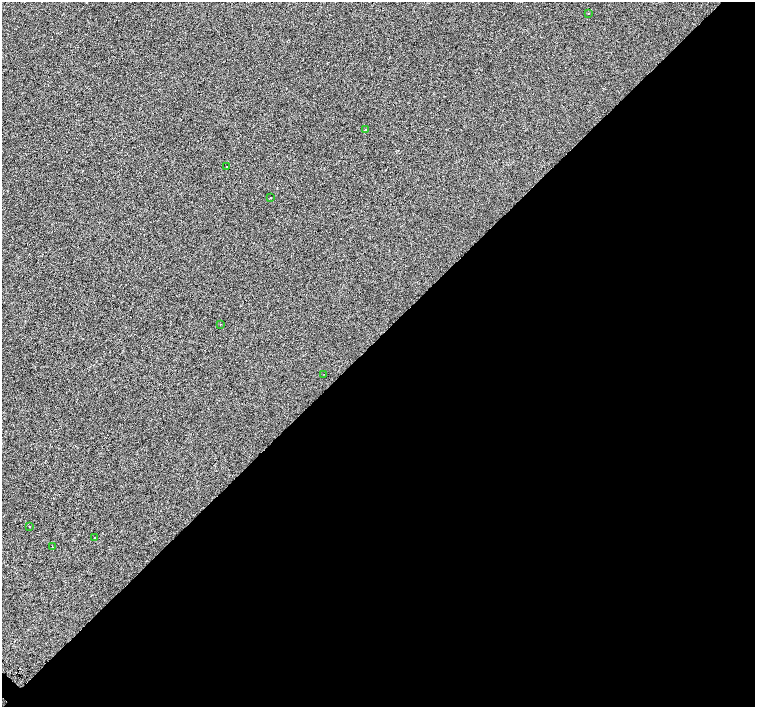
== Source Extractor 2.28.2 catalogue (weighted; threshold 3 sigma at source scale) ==
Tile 12 of 4 x 4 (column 4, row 3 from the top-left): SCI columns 4521-6026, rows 1661-3069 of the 6080 x 6080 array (HDU 1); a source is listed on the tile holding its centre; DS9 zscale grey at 2 x 2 block average (1 PNG px = mean of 2 x 2 image px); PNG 757 x 709 px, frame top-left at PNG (2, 2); each listed source drawn as its Kron ellipse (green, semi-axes under 4 px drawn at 4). Shown black and unused: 52% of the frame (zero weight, under 2 of 3 exposures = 3% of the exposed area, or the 3 px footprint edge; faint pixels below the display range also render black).
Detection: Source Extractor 2.28.2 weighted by HDU 2 'WHT'; one run over the whole footprint, this tile lists its part. Background 0.0012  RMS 0.012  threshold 0.0537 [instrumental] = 3 sigma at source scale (4.5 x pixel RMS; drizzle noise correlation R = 1.50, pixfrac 1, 0.0396/0.0396 arcsec/px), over >= 5 px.
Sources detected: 11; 2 cosmic-ray / hot-pixel residue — neither listed nor drawn; the other 9 listed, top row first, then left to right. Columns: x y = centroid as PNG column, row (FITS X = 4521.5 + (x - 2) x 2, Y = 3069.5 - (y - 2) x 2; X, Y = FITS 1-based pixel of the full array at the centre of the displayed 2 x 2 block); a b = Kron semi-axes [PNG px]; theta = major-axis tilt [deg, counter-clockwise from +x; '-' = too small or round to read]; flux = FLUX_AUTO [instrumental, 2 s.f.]
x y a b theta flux
588 13 2 2 - 0.92
365 130 2 2 - 6.9
227 167 2 2 - 3.3
270 198 2 2 - 4.7
220 324 2 2 - 8.3
324 374 2 2 - 1
29 526 2 2 - 6.5
95 538 2 2 - 15
53 547 2 2 - 0.79